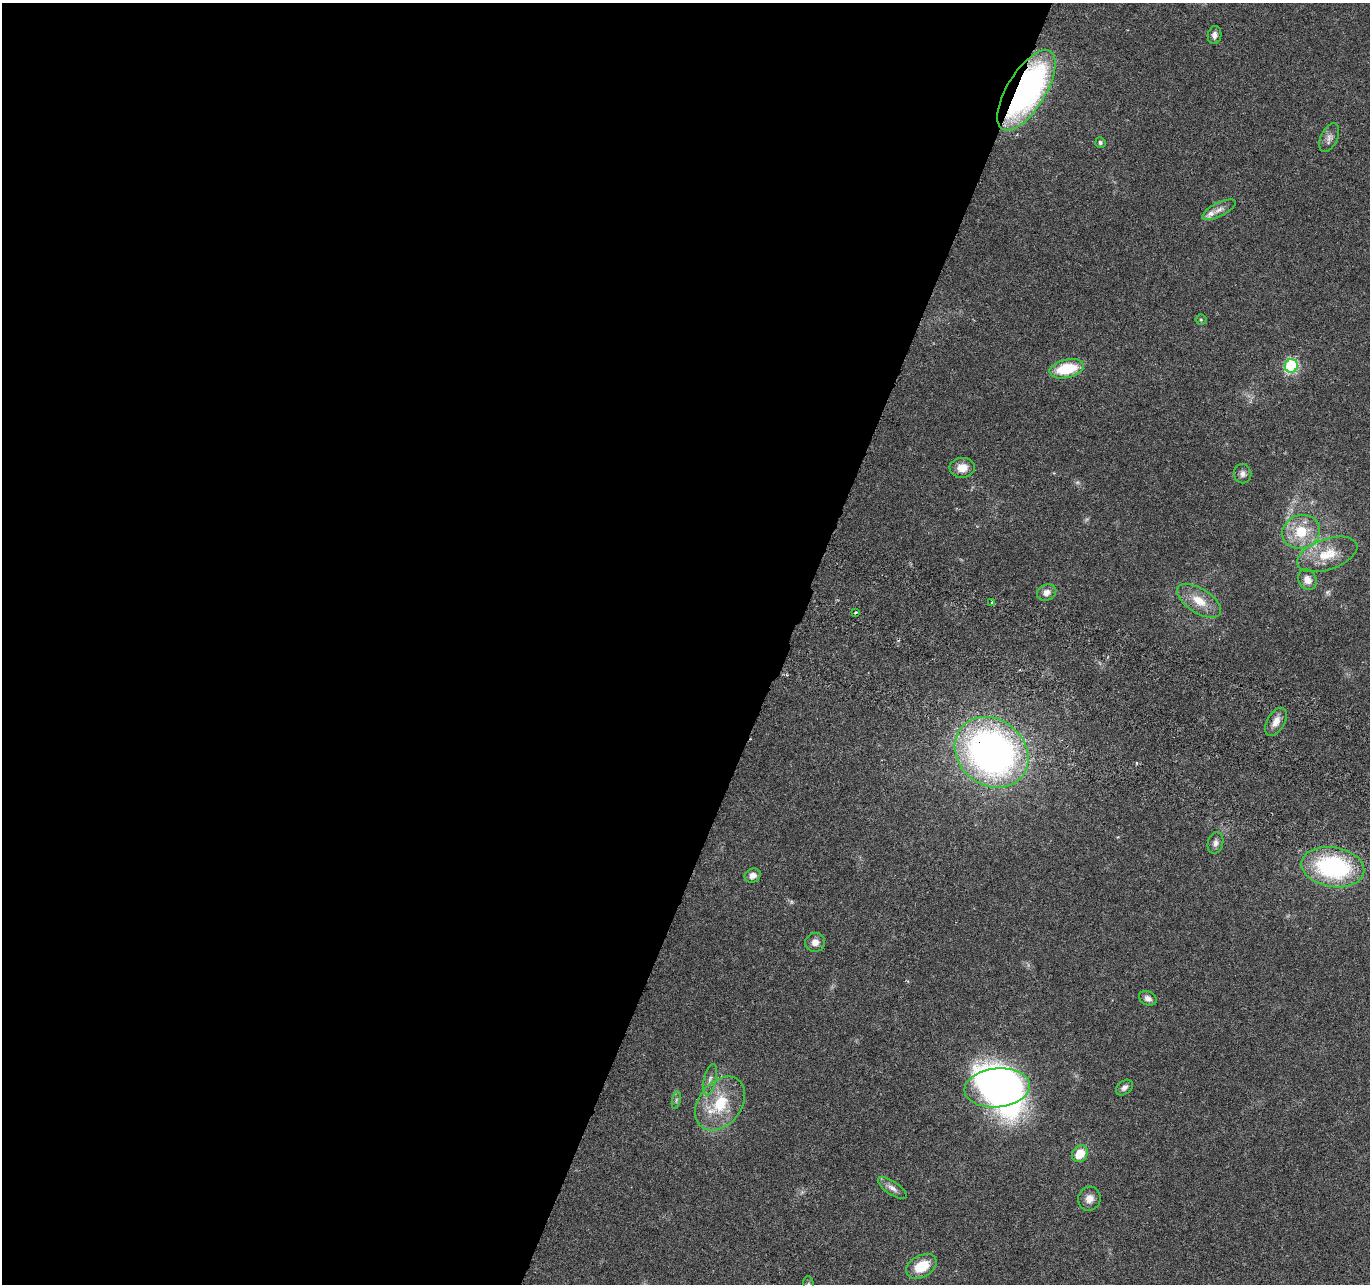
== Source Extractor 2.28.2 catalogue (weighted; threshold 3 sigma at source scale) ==
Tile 5 of 4 x 4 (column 1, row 2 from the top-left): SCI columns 23-1390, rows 2833-4114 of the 5525 x 5730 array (HDU 1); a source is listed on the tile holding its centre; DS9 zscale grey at full resolution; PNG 1372 x 1286 px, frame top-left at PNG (2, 3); each listed source drawn as its Kron ellipse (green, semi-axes under 4 px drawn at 4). Shown black and unused: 57% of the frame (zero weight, under 3 of 6 exposures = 3% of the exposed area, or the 3 px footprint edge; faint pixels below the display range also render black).
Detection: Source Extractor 2.28.2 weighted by HDU 2 'WHT'; one run over the whole footprint, this tile lists its part. Background 0.0272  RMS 0.0021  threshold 0.00863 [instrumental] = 3 sigma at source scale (4.09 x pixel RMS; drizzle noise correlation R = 1.36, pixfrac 0.8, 0.0396/0.0396 arcsec/px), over >= 5 px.
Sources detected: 41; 3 too faint to see at this stretch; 2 inside a brighter object's white glare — neither listed nor drawn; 2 inside a brighter listed object's ellipse — not listed separately; the other 34 listed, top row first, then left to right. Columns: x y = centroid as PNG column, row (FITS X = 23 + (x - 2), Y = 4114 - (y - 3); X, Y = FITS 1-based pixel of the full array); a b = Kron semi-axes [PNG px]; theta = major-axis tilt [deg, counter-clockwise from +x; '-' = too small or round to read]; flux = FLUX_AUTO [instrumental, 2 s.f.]
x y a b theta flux
1214 35 9 7 80 0.89
1026 90 46 19 58 55
1329 138 15 8 64 1.2
1100 142 5 5 - 0.4
1219 210 18 7 27 1.3
1201 320 5 5 - 0.28
1291 366 7 6 - 29
1067 369 17 9 13 8.5
962 468 12 10 3 2.1
1243 474 9 8 - 0.91
1301 532 19 16 19 6.6
1327 554 31 15 19 6.1
1307 579 11 9 -62 1.9
1047 592 10 8 25 1.3
1199 601 25 12 -33 3.9
992 602 3 3 - 0.24
856 612 3 2 - 0.18
1276 722 15 9 61 1.9
992 752 39 33 -38 94
1216 843 11 7 77 0.92
1333 867 31 20 -10 27
753 876 8 7 - 1.3
815 942 10 9 - 1.5
1148 998 9 7 -23 0.93
710 1080 16 6 75 1.1
997 1088 33 19 6 53
1124 1088 9 6 39 0.76
676 1100 9 3 77 0.38
720 1103 30 21 51 8.9
1080 1154 9 7 51 3.7
892 1188 16 6 -35 1.2
1089 1199 12 11 - 1.5
921 1266 16 11 30 5
808 1284 8 5 -83 0.41
Overlapping masked pixels (flux is a lower limit): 2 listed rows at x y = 1026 90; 992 752
Isophote crosses this tile's border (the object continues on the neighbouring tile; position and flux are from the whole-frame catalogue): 1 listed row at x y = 808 1284